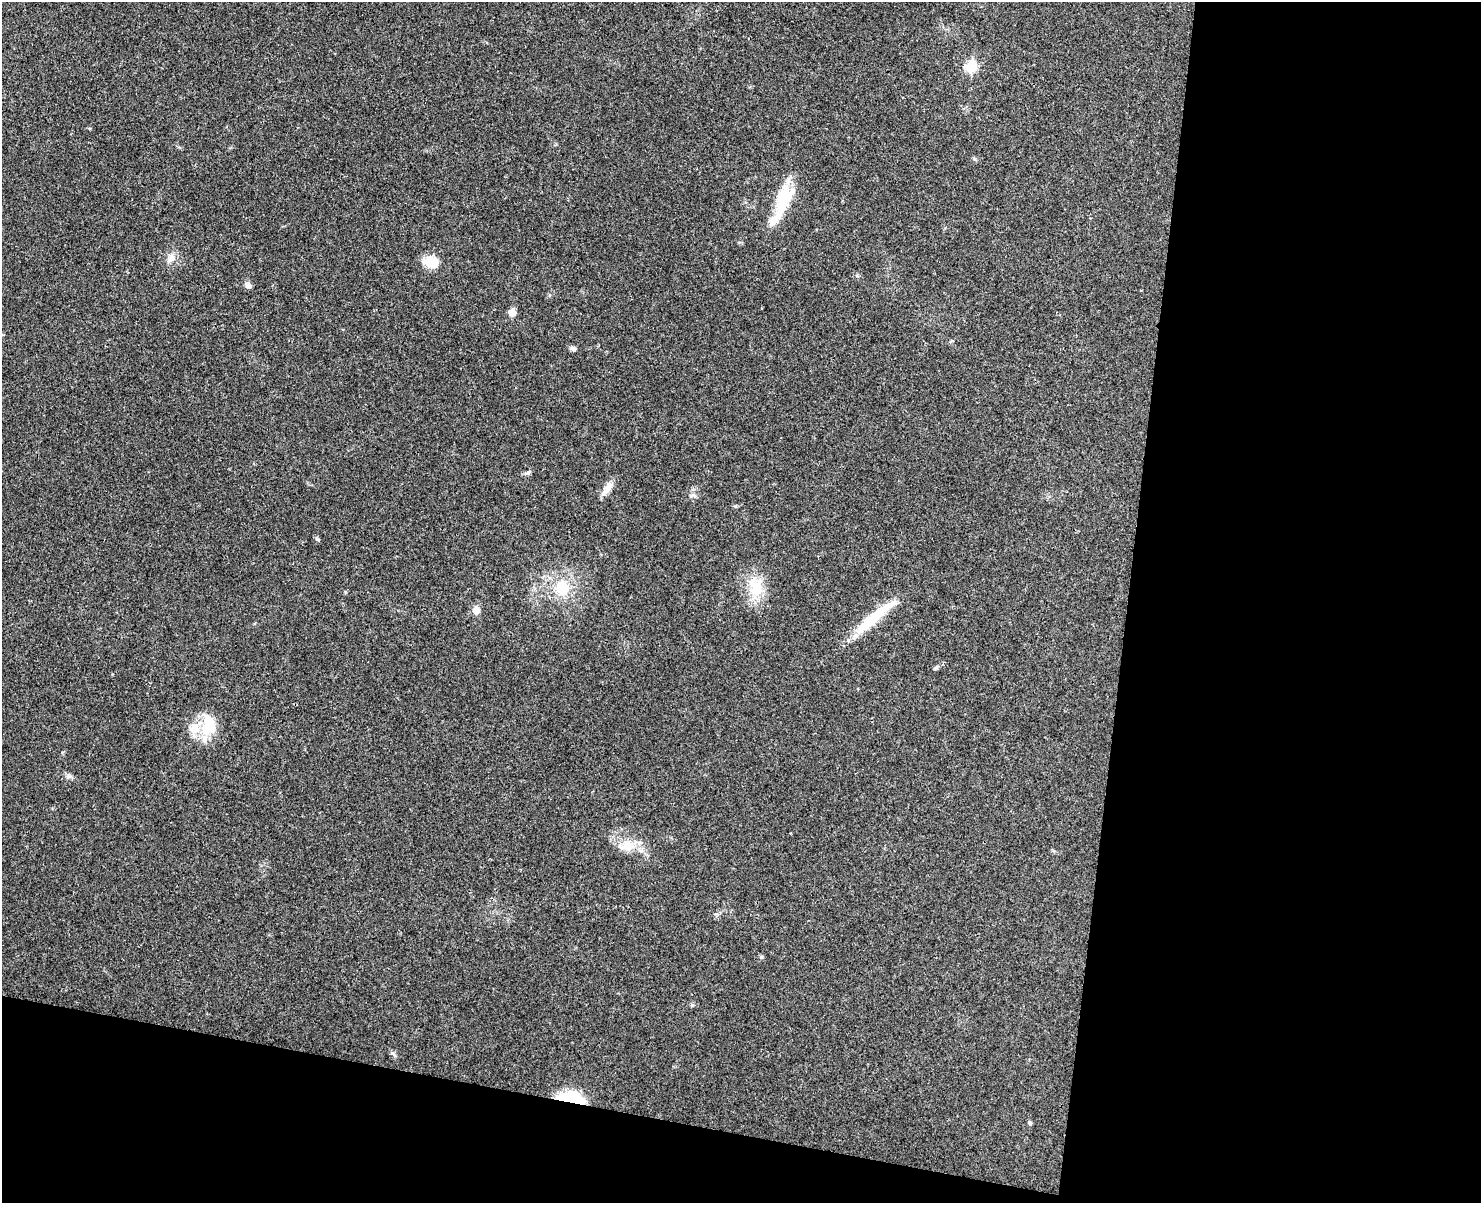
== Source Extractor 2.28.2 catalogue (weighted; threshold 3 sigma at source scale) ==
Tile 12 of 3 x 4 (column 3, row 4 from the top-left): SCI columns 3129-4607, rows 17-1217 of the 4893 x 4832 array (HDU 1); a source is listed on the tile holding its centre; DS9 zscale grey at full resolution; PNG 1483 x 1205 px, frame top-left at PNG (2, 2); no overlay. Shown black and unused: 30% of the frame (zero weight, under 3 of 4 exposures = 6% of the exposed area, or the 3 px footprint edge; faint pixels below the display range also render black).
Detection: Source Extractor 2.28.2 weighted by HDU 2 'WHT'; one run over the whole footprint, this tile lists its part. Background 0.0307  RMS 0.0048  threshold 0.0214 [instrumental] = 3 sigma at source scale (4.5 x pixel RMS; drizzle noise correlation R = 1.50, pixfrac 1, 0.05/0.05 arcsec/px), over >= 5 px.
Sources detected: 23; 2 inside a brighter listed object's ellipse — not listed separately; the other 21 listed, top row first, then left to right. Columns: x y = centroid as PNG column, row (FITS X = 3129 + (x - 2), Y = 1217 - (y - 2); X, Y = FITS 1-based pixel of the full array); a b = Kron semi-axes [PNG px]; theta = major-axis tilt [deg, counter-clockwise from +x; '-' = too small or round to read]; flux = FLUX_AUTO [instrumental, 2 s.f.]
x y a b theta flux
971 67 6 6 - 30
974 159 6 4 -2 0.65
783 200 39 19 63 19
171 258 13 9 54 3.5
431 262 18 13 -15 8.2
248 285 9 7 -27 1.6
512 312 5 5 - 7.3
573 348 8 6 -21 1.2
527 473 11 4 23 1
607 488 20 8 54 3.9
317 539 7 4 -44 0.71
755 587 30 17 -69 13
562 588 21 19 -81 15
476 610 6 5 - 6.4
869 622 56 12 39 19
208 725 32 19 85 15
626 846 23 14 6 8
761 957 5 4 - 0.58
393 1054 9 3 -45 0.86
572 1098 31 12 -10 16
1029 1123 5 5 - 0.78
Overlapping masked pixels (flux is a lower limit): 2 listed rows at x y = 869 622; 572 1098
Unlisted compact peaks at least as high as the median listed source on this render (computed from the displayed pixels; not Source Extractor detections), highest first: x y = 69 776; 693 495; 345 592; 735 506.